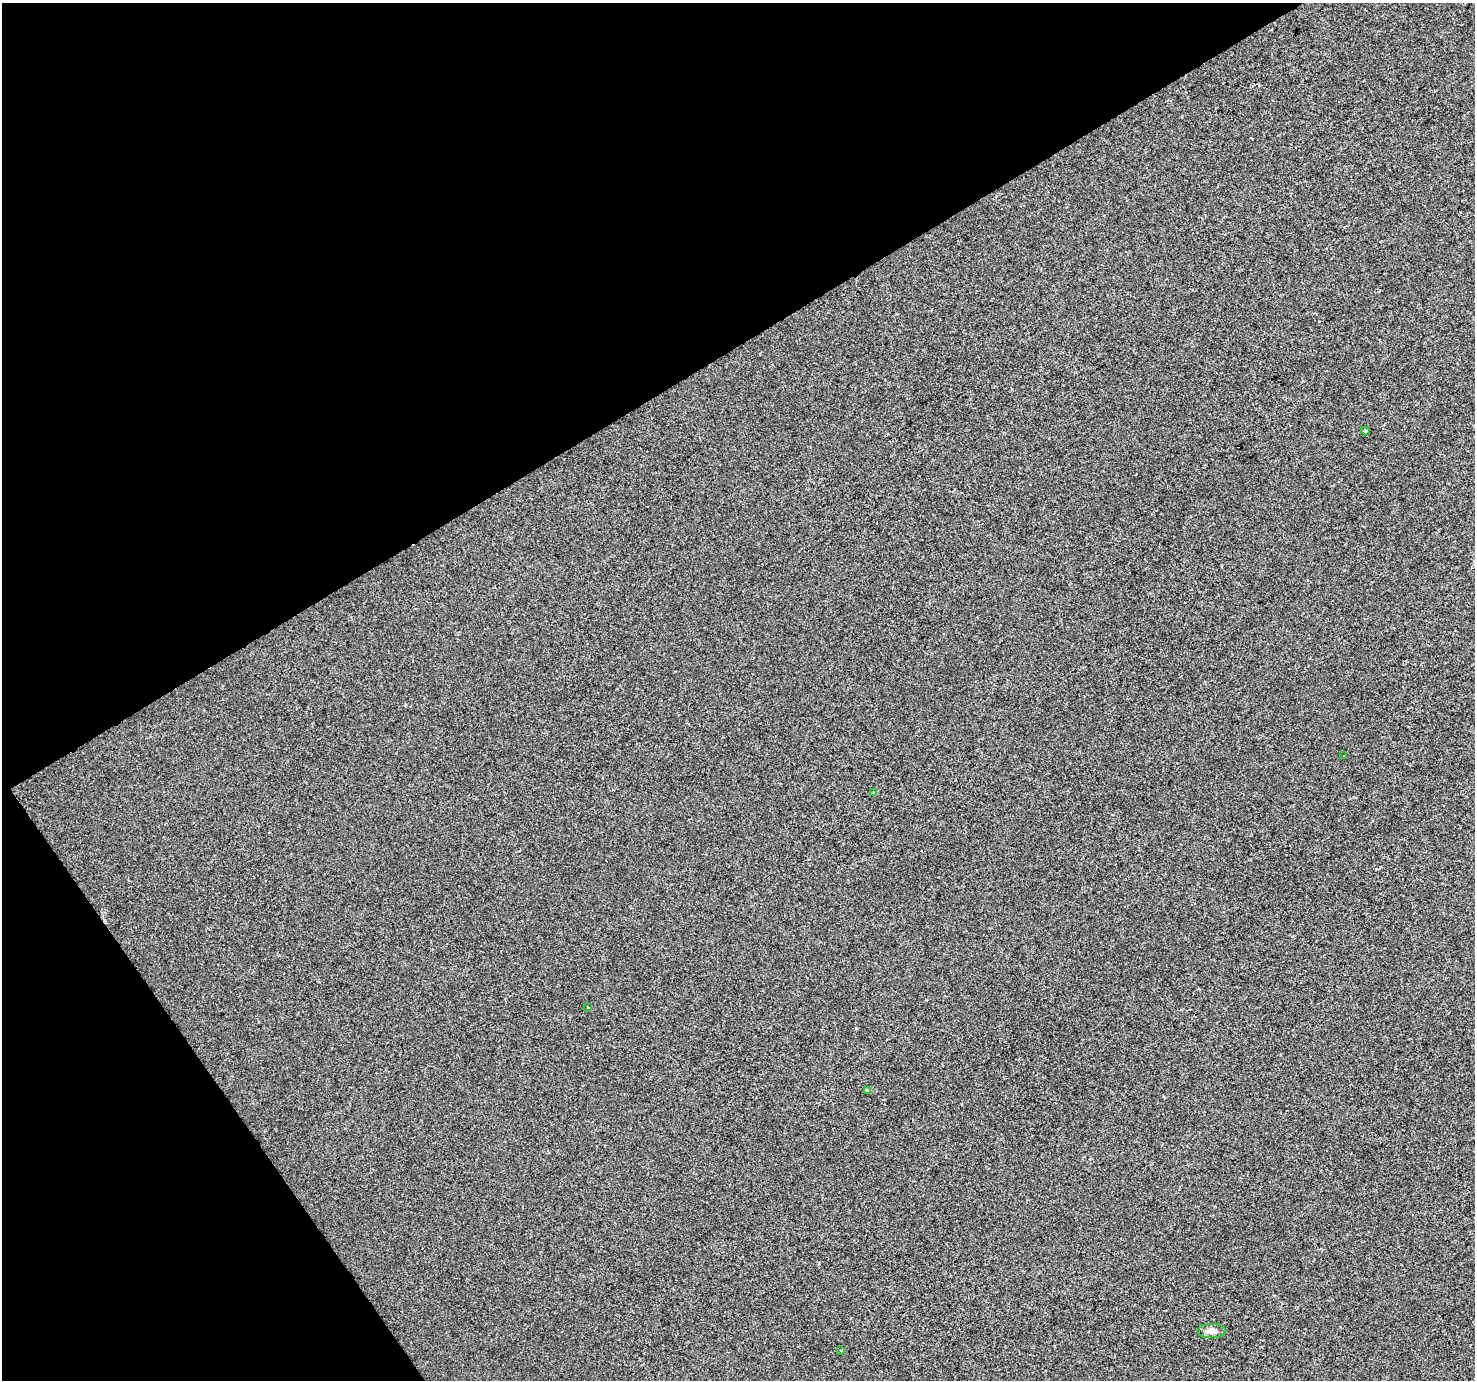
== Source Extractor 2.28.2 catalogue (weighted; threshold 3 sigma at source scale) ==
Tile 5 of 4 x 4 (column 1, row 2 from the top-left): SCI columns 3-1475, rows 2934-4311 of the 5894 x 5806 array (HDU 1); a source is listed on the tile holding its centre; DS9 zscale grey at full resolution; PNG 1477 x 1382 px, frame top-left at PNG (2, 3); each listed source drawn as its Kron ellipse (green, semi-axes under 4 px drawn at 4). Shown black and unused: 32% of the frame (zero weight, under 2 of 3 exposures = <1% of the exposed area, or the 3 px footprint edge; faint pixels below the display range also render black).
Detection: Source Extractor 2.28.2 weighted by HDU 2 'WHT'; one run over the whole footprint, this tile lists its part. Background -5.05e-04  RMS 0.0042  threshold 0.0188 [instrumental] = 3 sigma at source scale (4.5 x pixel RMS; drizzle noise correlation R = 1.50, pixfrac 1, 0.0396/0.0396 arcsec/px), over >= 5 px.
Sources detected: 8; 1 cosmic-ray / hot-pixel residue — neither listed nor drawn; the other 7 listed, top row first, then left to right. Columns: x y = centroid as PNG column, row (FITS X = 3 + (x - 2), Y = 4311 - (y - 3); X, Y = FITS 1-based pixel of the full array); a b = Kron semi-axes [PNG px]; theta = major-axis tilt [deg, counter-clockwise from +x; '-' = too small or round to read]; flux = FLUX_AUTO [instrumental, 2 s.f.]
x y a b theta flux
1365 431 4 3 - 0.38
1344 756 3 2 - 0.48
874 792 3 3 - 0.39
588 1007 3 3 - 1.6
867 1090 4 3 - 0.84
1212 1331 14 7 2 2.6
841 1351 3 3 - 0.59